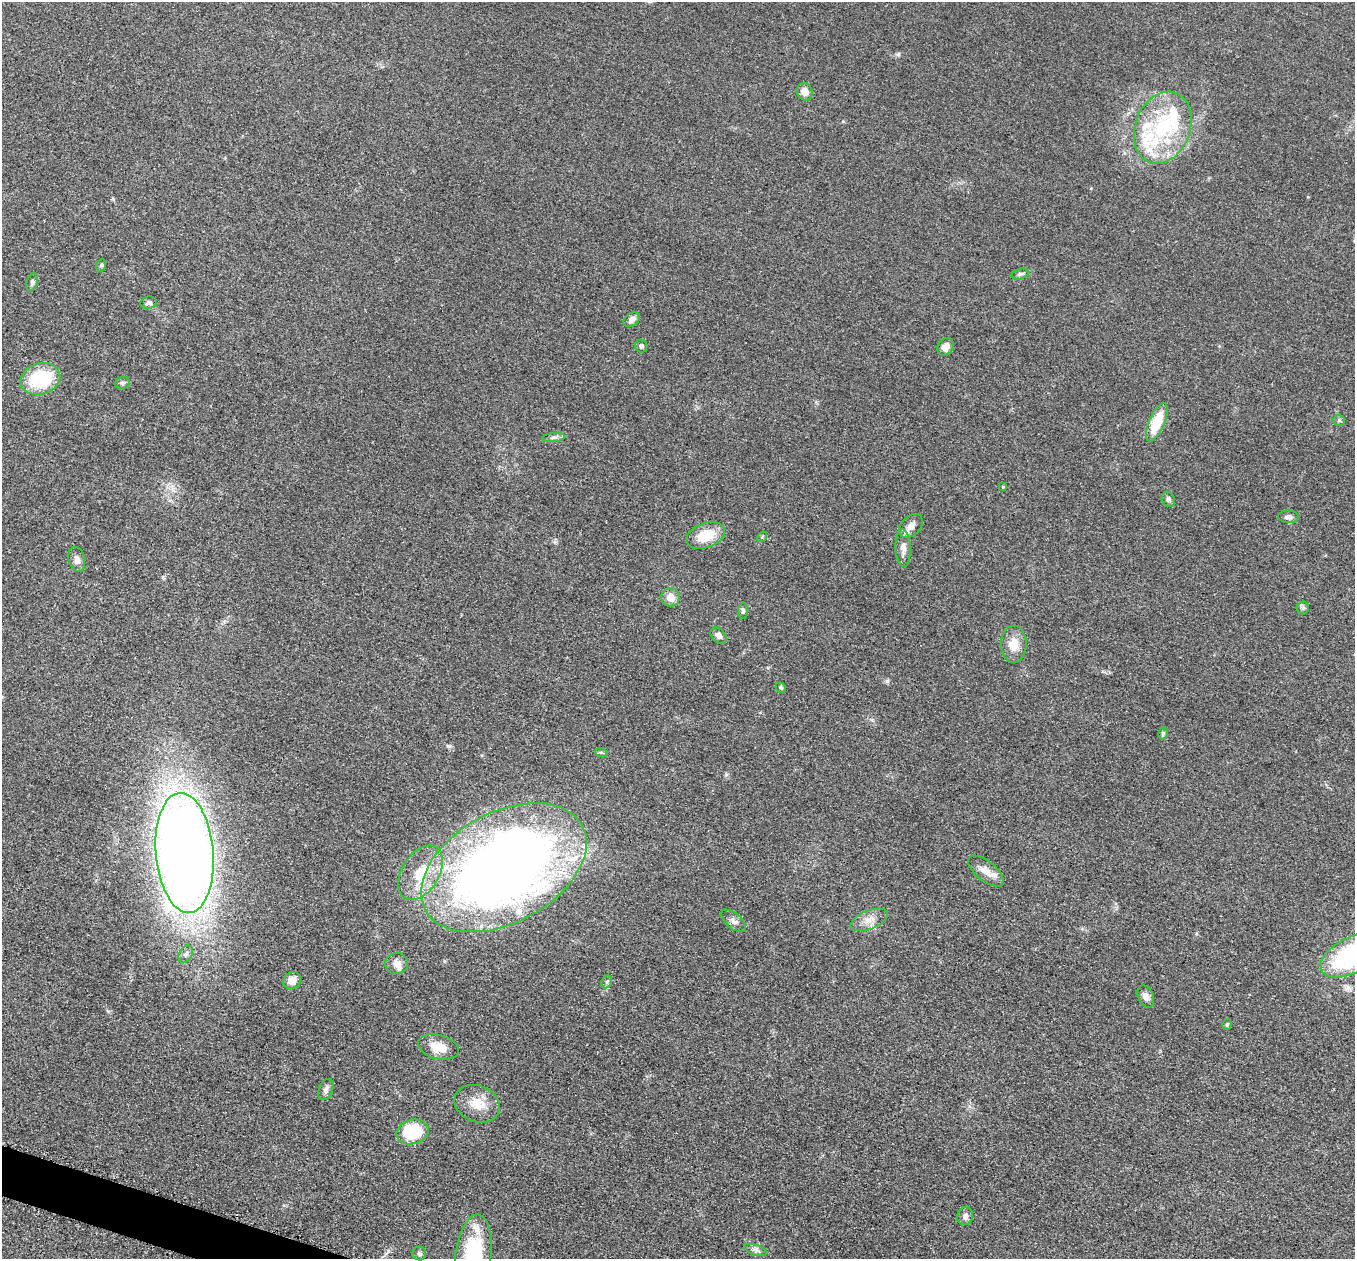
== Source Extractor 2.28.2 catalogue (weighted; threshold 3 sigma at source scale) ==
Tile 7 of 4 x 4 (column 3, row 2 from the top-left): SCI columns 2737-4089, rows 2711-3967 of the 5457 x 5502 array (HDU 1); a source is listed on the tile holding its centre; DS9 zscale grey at full resolution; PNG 1357 x 1261 px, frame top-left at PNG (2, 2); each listed source drawn as its Kron ellipse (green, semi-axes under 4 px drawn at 4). Shown black and unused: <1% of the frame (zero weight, under 3 of 5 exposures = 3% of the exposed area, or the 3 px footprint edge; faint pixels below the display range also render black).
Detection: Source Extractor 2.28.2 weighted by HDU 2 'WHT'; one run over the whole footprint, this tile lists its part. Background 0.0534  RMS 0.006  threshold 0.027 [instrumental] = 3 sigma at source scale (4.5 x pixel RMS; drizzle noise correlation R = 1.50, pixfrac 1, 0.05/0.05 arcsec/px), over >= 5 px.
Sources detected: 58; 7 inside a brighter listed object's ellipse — not listed separately; the other 51 listed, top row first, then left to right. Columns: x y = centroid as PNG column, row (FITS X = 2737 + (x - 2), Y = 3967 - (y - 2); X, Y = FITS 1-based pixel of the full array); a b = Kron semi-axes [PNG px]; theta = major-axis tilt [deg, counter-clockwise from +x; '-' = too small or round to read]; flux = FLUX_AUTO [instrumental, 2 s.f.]
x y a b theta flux
805 92 9 8 - 4.8
1163 128 37 27 69 50
101 265 6 5 - 1
1020 274 9 5 16 1.5
32 282 9 5 74 1.5
149 303 8 6 9 1.6
632 319 9 6 36 2.8
641 346 6 6 - 1.6
945 347 9 7 57 4.2
40 379 20 15 18 34
122 383 8 5 14 1.4
1339 420 6 5 - 0.98
1157 422 20 8 66 19
554 437 11 4 5 1.9
1003 487 3 3 - 0.56
1168 499 8 6 -65 1.5
1288 517 10 6 -2 2.2
911 526 14 9 47 4.5
706 535 20 12 20 16
762 537 6 4 56 0.67
903 548 19 7 -88 4.3
77 559 12 8 -77 3.1
670 597 9 9 - 6.3
1303 608 6 6 - 1.3
743 611 8 5 85 1.2
718 636 9 6 -43 2.4
1014 644 18 13 -90 8.7
781 688 5 4 - 1
1163 733 6 4 74 0.97
601 752 6 3 -18 0.75
185 853 60 29 -85 820
504 868 89 55 28 660
986 871 21 10 -38 6.6
420 873 30 18 58 19
869 920 19 9 22 6
734 921 15 7 -40 2.8
186 954 9 6 59 2.1
1352 955 33 18 27 81
397 964 11 10 - 4.2
292 980 9 8 - 5.5
607 982 7 5 62 1.3
1146 996 12 7 -67 3.1
1227 1024 6 4 73 0.96
438 1047 21 12 -14 10
326 1089 11 7 67 2.3
477 1104 23 18 -23 12
412 1132 16 12 14 33
965 1216 9 8 - 2.4
755 1250 12 5 -17 2.1
419 1254 7 7 - 1.4
473 1255 41 18 83 50
Isophote crosses this tile's border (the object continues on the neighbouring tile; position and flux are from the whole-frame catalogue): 2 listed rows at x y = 1352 955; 473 1255
Unlisted compact peaks at least as high as the median listed source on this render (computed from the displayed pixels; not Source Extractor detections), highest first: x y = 887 681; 898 54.